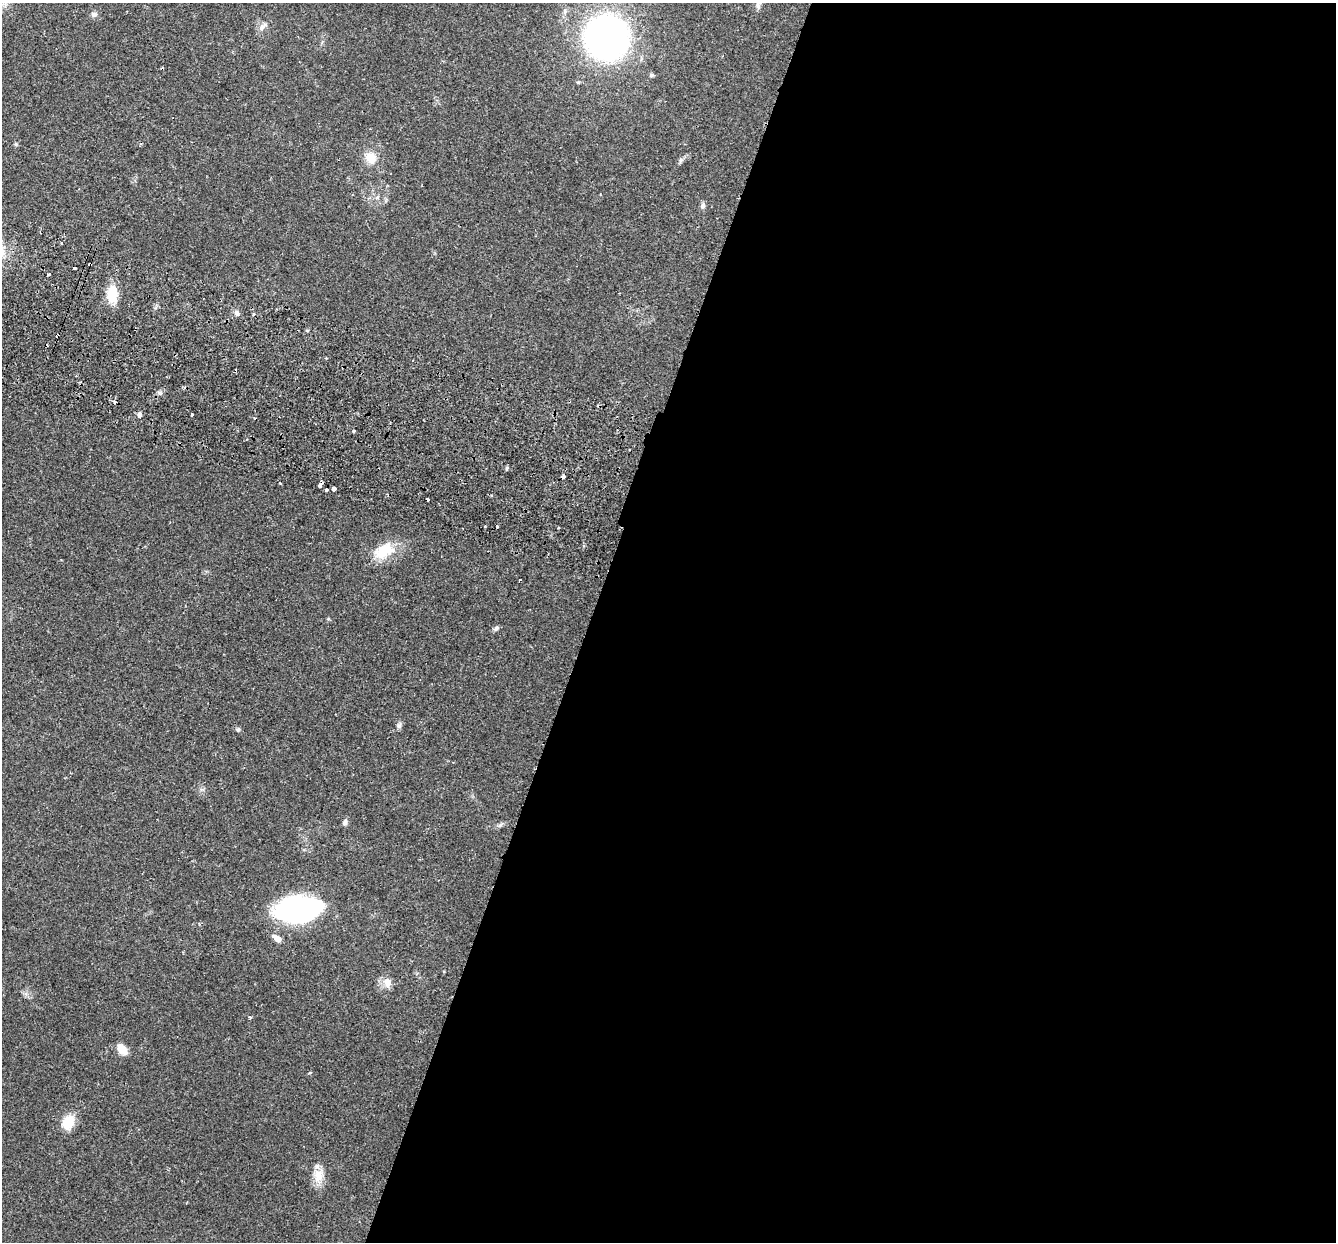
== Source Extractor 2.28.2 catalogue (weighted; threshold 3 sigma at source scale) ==
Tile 12 of 4 x 4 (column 4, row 3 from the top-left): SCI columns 4023-5356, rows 1430-2669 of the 5382 x 5466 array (HDU 1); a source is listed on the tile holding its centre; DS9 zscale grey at full resolution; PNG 1338 x 1244 px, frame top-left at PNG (2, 3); no overlay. Shown black and unused: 56% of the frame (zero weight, under 2 of 3 exposures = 3% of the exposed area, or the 3 px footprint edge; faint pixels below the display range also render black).
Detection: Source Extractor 2.28.2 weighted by HDU 2 'WHT'; one run over the whole footprint, this tile lists its part. Background 0.0527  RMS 0.0068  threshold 0.0305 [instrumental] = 3 sigma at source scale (4.5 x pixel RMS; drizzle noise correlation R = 1.50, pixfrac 1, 0.05/0.05 arcsec/px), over >= 5 px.
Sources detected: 48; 9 cosmic-ray / hot-pixel residue — not listed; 1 inside a brighter listed object's ellipse — not listed separately; the other 38 listed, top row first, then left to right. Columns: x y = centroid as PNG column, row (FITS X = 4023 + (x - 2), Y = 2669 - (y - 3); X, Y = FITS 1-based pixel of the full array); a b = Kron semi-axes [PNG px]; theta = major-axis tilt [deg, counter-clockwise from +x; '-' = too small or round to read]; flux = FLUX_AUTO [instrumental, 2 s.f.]
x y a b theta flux
758 4 14 5 -90 2.7
94 14 7 7 - 2
263 27 15 7 40 3.4
607 38 34 33 - 270
651 75 5 5 - 1.4
16 144 6 4 46 0.88
371 158 14 12 -67 9.4
681 160 8 6 50 1.6
703 205 8 6 69 1.9
90 264 4 3 - 1.2
74 268 3 3 - 2.3
49 274 3 2 - 1.4
112 294 22 13 86 13
237 313 7 6 - 2.3
114 402 3 3 - 2.3
139 415 6 5 - 2.4
192 415 3 3 - 1.6
354 431 3 3 - 2.1
563 477 4 3 - 5
280 483 3 3 - 0.86
320 485 6 3 64 6.1
333 488 4 4 - 5.1
326 490 3 3 - 7.6
497 526 3 3 - 2.5
384 551 29 18 30 19
496 629 9 5 31 1.5
399 726 8 6 87 1.8
238 729 6 5 - 1.2
345 822 8 6 73 1.9
500 825 8 4 45 1.4
299 910 41 21 6 140
278 939 8 7 - 3
387 982 11 9 -72 6.4
250 1017 4 4 - 0.75
122 1049 14 9 -50 7.1
310 1072 4 3 - 0.88
68 1122 17 13 59 13
319 1176 21 13 75 9.3
Overlapping masked pixels (flux is a lower limit): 2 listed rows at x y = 90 264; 563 477
Isophote crosses this tile's border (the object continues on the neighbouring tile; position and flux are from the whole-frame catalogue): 2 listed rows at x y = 758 4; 607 38
Unlisted compact peaks at least as high as the median listed source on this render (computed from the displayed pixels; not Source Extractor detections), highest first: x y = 507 468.